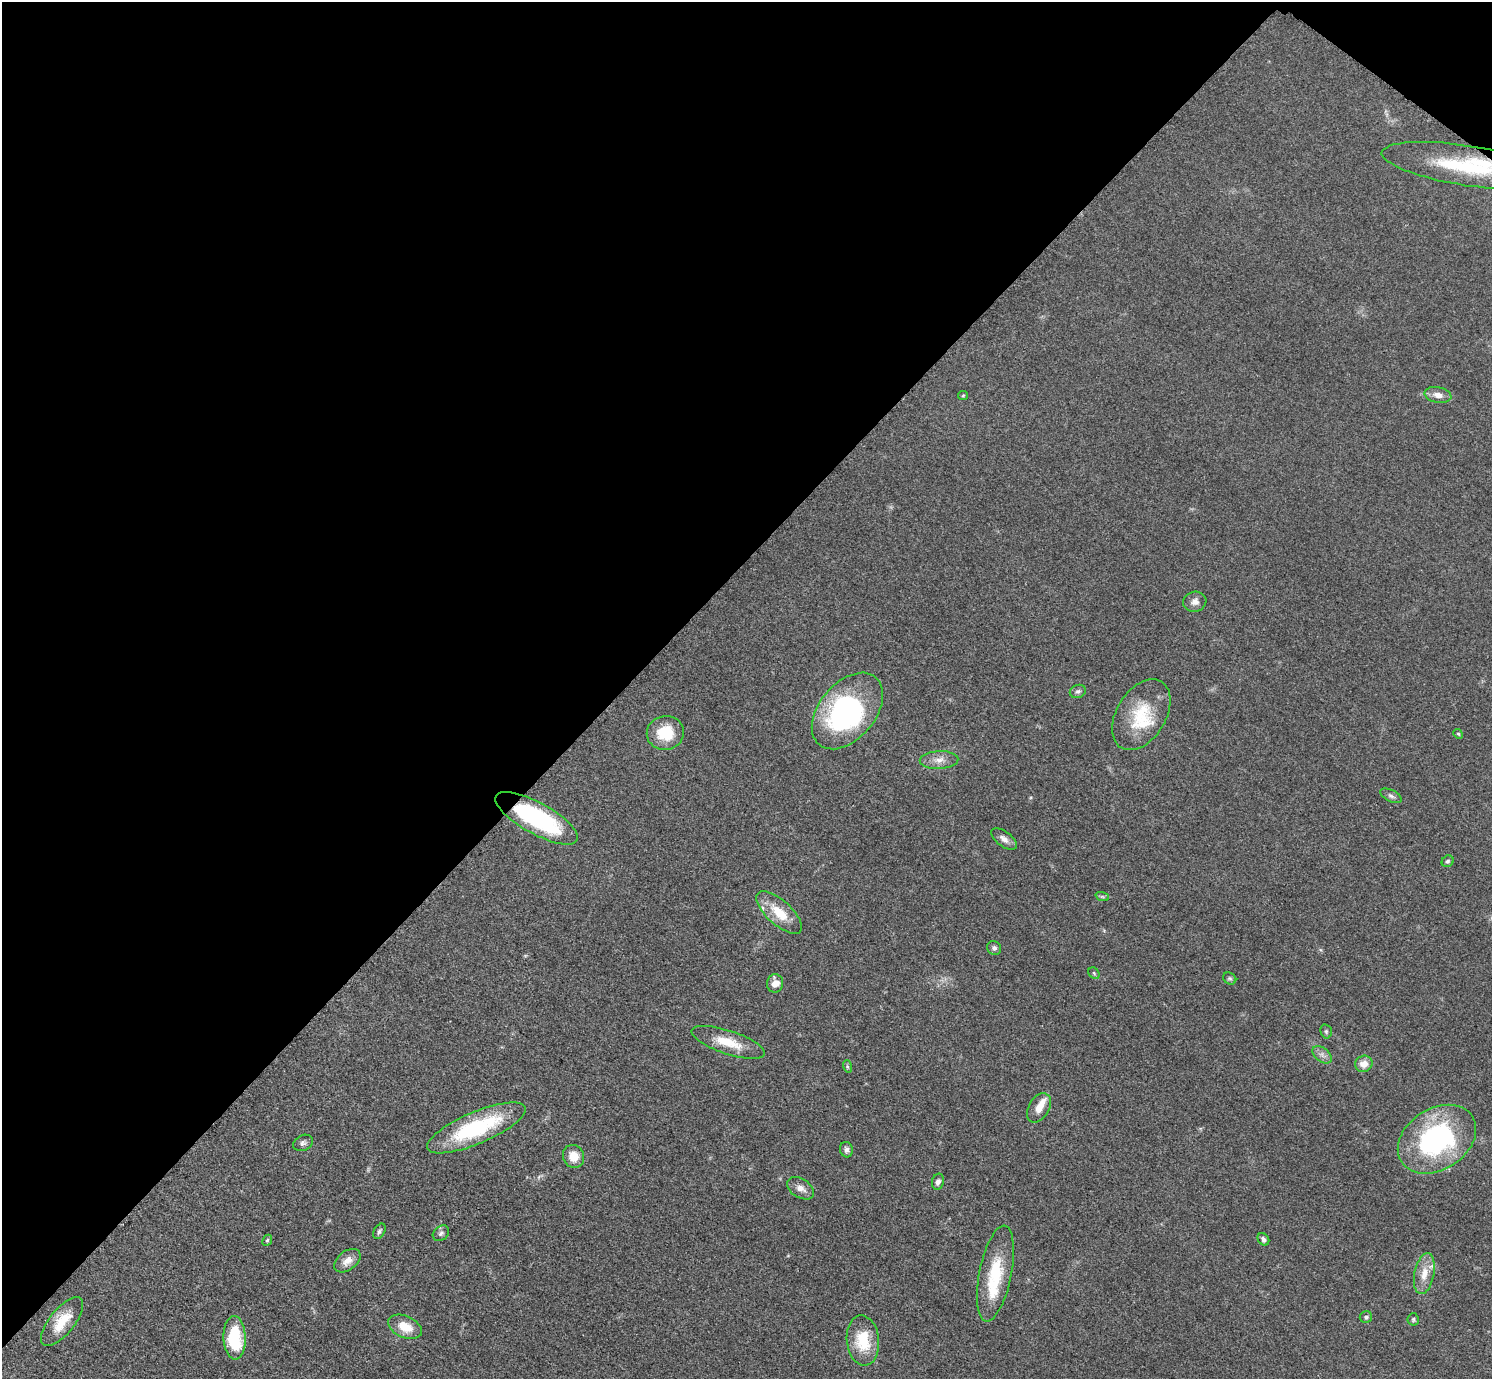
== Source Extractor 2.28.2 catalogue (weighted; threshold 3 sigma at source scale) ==
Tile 2 of 4 x 4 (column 2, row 1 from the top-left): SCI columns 1502-2991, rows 4297-5673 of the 5978 x 5981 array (HDU 1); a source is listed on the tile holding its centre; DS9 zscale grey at full resolution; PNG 1494 x 1381 px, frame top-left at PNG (2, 2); each listed source drawn as its Kron ellipse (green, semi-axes under 4 px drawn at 4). Shown black and unused: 43% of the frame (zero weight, under 3 of 5 exposures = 1% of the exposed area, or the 3 px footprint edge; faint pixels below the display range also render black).
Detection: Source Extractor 2.28.2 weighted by HDU 2 'WHT'; one run over the whole footprint, this tile lists its part. Background 0.0533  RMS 0.0058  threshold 0.026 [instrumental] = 3 sigma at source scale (4.5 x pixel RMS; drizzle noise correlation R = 1.50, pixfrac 1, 0.05/0.05 arcsec/px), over >= 5 px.
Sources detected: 52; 1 inside a brighter object's white glare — neither listed nor drawn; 5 inside a brighter listed object's ellipse — not listed separately; the other 46 listed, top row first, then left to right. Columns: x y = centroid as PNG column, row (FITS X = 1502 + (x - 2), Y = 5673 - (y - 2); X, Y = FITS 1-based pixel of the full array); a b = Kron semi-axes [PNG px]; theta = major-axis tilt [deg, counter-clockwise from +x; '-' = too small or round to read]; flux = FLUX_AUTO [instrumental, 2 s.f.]
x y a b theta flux
1467 166 86 20 -9 61
1438 395 13 7 -11 4.4
963 396 5 4 - 0.62
1195 602 12 10 10 3.5
1078 691 8 6 21 1.6
847 711 44 28 50 110
1141 715 39 24 59 27
665 733 19 17 10 19
1458 734 5 4 - 0.73
939 760 19 9 3 5.5
1391 796 11 6 -27 1.8
537 818 46 15 -29 76
1004 839 15 7 -38 3.5
1448 861 6 5 - 1.2
1102 896 7 4 -19 1.1
779 913 28 12 -42 15
994 948 7 6 - 1.7
1094 973 6 5 - 0.85
1230 978 7 5 -34 1.1
775 983 9 8 - 6
1326 1031 7 5 -75 1.1
728 1042 38 11 -18 15
1322 1055 11 7 -39 2.6
1364 1064 9 8 - 6
847 1066 6 4 -72 0.83
1039 1108 16 10 60 6
476 1128 53 16 23 56
1437 1139 42 30 33 96
303 1143 10 7 26 2.1
846 1150 8 6 -75 2.1
573 1156 11 10 - 8.7
938 1182 8 6 74 2.1
800 1188 15 9 -33 4.5
379 1231 8 5 60 1.4
441 1233 9 7 39 1.7
1263 1239 7 5 -51 1.9
267 1240 6 4 65 0.87
347 1261 15 9 37 5.3
995 1274 49 16 79 29
1424 1274 21 10 79 8.3
1366 1317 6 6 - 1.3
1413 1319 6 5 - 1
62 1322 30 12 51 16
405 1327 18 10 -24 11
235 1338 22 11 -87 31
863 1340 25 16 -84 20
Overlapping masked pixels (flux is a lower limit): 2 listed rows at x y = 1467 166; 537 818
Isophote crosses this tile's border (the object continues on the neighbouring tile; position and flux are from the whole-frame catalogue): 1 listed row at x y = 1467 166